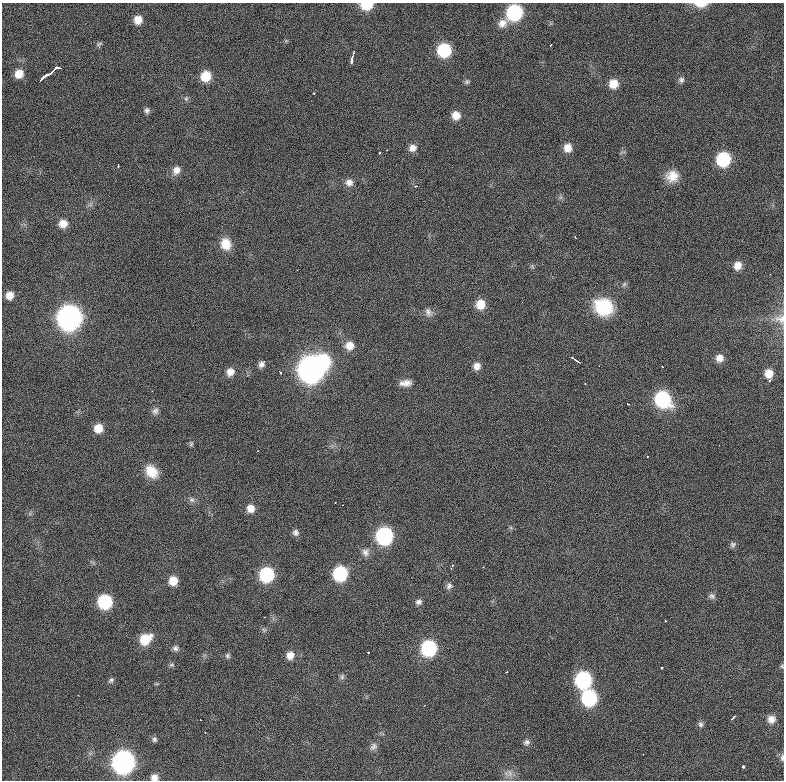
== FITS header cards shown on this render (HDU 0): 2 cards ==
NAXIS1  =                  782 / length of data axis 1
NAXIS2  =                  778 / length of data axis 2

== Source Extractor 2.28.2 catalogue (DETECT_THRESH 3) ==
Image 782 x 778 px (HDU 0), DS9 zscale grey, 1 PNG px = 1 image px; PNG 786 x 782 px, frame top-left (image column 1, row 778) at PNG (2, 3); no overlay
Background 894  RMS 22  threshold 67.2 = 3 sigma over >= 5 px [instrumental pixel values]
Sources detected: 117; all 117 listed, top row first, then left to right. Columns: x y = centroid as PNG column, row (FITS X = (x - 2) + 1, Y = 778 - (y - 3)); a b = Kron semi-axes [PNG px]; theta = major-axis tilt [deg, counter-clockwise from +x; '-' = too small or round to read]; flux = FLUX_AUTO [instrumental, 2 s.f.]
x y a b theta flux
701 4 15 6 -1 1.6e+04
366 5 9 6 3 4.9e+04
514 12 10 9 - 1.9e+05
138 20 8 7 - 1.6e+04
502 23 13 11 31 1.3e+04
99 44 8 5 31 2.9e+03
550 46 3 3 - 1.8e+03
444 50 9 9 - 1.1e+05
352 58 10 3 75 8.2e+03
56 68 5 2 - 2.8e+03
60 68 4 3 - 3.0e+03
52 72 6 2 45 4.6e+03
19 74 8 8 - 1.9e+04
45 76 9 3 33 5.7e+03
206 76 9 8 - 3.6e+04
40 80 3 3 - 3.2e+03
681 80 7 7 - 4.4e+03
467 82 7 6 - 3.1e+03
613 84 9 9 - 2.1e+04
314 93 3 2 - 3.1e+03
186 99 6 5 - 2.9e+03
147 111 7 6 - 4.6e+03
456 115 9 8 - 1.6e+04
412 148 9 8 - 1.0e+04
568 148 10 8 85 1.6e+04
387 150 2 2 - 8.9e+02
380 153 3 3 - 3.6e+03
723 159 10 9 - 1.2e+05
118 166 3 2 - 1.5e+03
176 170 10 9 - 1.1e+04
672 176 15 14 - 2.2e+04
349 183 10 9 - 9.5e+03
416 186 5 4 - 1.9e+03
63 224 9 9 - 1.6e+04
575 237 3 2 - 1.3e+03
226 244 13 11 -72 2.6e+04
532 266 7 4 -57 2.3e+03
738 266 9 8 - 1.5e+04
297 270 2 2 - 8.7e+02
770 274 2 2 - 6.8e+02
624 284 7 5 46 3.0e+03
9 295 8 7 - 1.4e+04
480 304 9 9 - 2.6e+04
603 307 20 17 -24 7.4e+04
428 312 13 9 -58 8.3e+03
69 317 12 11 - 1.1e+06
780 319 16 13 -13 1.4e+04
349 346 10 10 - 1.6e+04
719 358 9 8 - 1.3e+04
576 360 10 2 -34 5.1e+03
323 361 10 9 - 1.4e+05
262 364 9 6 48 6.9e+03
477 366 9 8 - 1.0e+04
662 366 3 2 - 1.6e+03
311 369 12 11 - 1.4e+06
230 372 9 8 - 1.3e+04
280 372 4 2 - 1.5e+03
769 373 8 8 - 1.7e+04
769 380 3 3 - 2.0e+03
406 383 15 8 5 1.2e+04
585 383 3 2 - 9.6e+02
663 399 11 10 - 1.9e+05
628 404 3 2 - 1.2e+03
155 411 10 9 - 6.1e+03
98 428 8 8 - 2.1e+04
191 444 7 5 89 2.7e+03
719 445 2 2 - 6.6e+02
258 451 2 2 - 1.1e+03
647 456 2 2 - 1.1e+03
151 471 17 12 -52 2.8e+04
192 500 8 7 - 5.2e+03
335 502 3 2 - 1.4e+03
251 508 9 8 - 1.4e+04
295 533 8 7 - 5.8e+03
384 536 10 10 - 2.6e+05
733 545 8 7 - 4.2e+03
366 552 11 10 - 8.9e+03
452 565 3 2 - 2.1e+03
483 567 2 2 - 1.0e+03
451 569 2 2 - 4.1e+03
340 573 10 9 - 1.4e+05
266 575 10 9 - 1.3e+05
173 581 9 8 - 2.2e+04
449 586 9 8 - 5.5e+03
712 596 9 7 -2 5.0e+03
105 602 9 9 - 1.2e+05
418 602 7 7 - 5.6e+03
264 617 3 2 - 8.3e+02
665 620 2 2 - 1.2e+03
264 630 6 5 - 3.0e+03
145 639 12 9 39 4.1e+04
175 648 7 7 - 4.7e+03
429 648 10 9 - 1.8e+05
368 653 3 2 - 1.8e+03
290 655 9 8 - 1.3e+04
228 656 7 6 - 3.5e+03
171 665 7 5 1 2.8e+03
782 666 6 5 - 1.9e+03
662 668 3 2 - 2.0e+03
506 672 3 2 - 1.1e+03
342 677 8 6 75 3.6e+03
111 680 8 5 44 3.3e+03
583 680 10 10 - 2.3e+05
589 698 10 9 - 1.7e+05
733 718 6 2 41 2.6e+03
771 719 10 10 - 1.1e+04
701 724 8 7 - 4.3e+03
205 733 2 2 - 1.1e+03
154 739 7 6 - 3.6e+03
526 742 8 7 - 4.6e+03
373 747 11 8 45 6.0e+03
643 754 2 2 - 6.6e+02
782 758 10 5 89 3.9e+03
123 762 11 11 - 7.8e+05
743 767 3 3 - 4.8e+03
510 773 12 10 82 9.8e+03
154 777 8 7 - 9.6e+03
At the frame edge (FLAGS 8, measured only in part): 6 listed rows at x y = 701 4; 366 5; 780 319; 782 666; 782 758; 154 777